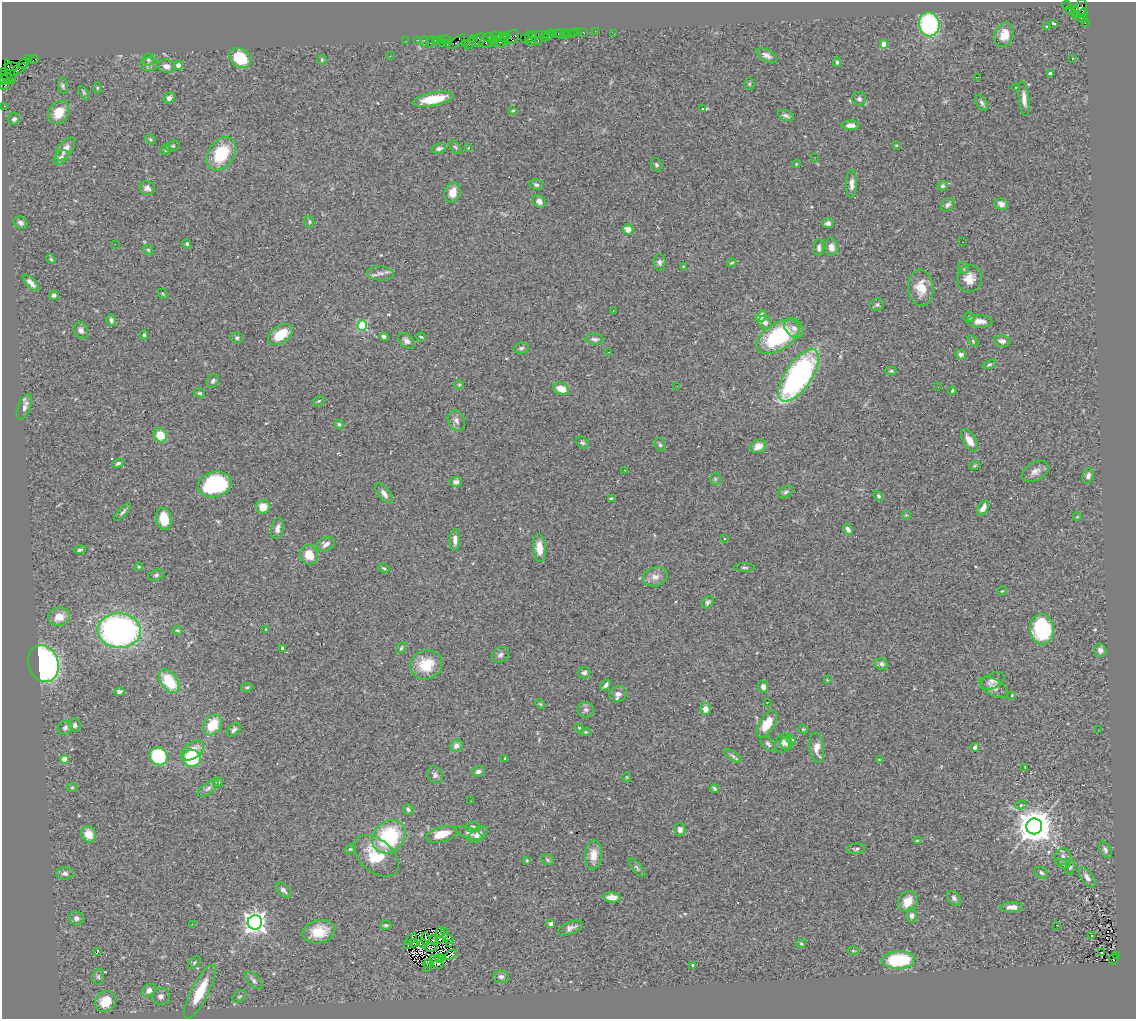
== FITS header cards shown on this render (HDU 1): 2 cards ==
NAXIS1  =                 1134
NAXIS2  =                 1017

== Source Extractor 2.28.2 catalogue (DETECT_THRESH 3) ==
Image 1134 x 1017 px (HDU 1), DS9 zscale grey, 1 PNG px = 1 image px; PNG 1138 x 1021 px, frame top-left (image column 1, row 1017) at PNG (2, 2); each listed source drawn as its Kron ellipse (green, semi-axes under 4 px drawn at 4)
Background 1.18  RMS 0.076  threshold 0.228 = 3 sigma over >= 5 px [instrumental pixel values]
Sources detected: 349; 5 with non-positive FLUX_AUTO (blend fragments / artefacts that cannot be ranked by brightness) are neither listed nor drawn; the other 344 listed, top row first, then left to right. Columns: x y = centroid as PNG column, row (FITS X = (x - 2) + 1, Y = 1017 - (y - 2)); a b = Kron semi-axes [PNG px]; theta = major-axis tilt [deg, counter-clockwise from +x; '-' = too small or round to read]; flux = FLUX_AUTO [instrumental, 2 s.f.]
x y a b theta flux
1066 5 5 3 - 390
1081 8 9 6 71 320
1075 9 4 3 - 250
1069 10 2 2 - 16
1083 13 5 4 - 200
1075 14 3 2 - 50
1082 18 5 4 - 170
1085 23 3 2 - 43
929 24 12 10 -80 560
1053 24 4 3 - 13
1046 26 3 3 - 14
595 31 4 2 - 13
574 32 3 3 - 99
578 32 2 2 - 10
583 32 3 2 - 66
554 33 3 2 - 66
559 33 5 3 - 95
538 34 3 2 - 89
546 34 3 3 - 52
565 34 5 3 - 25
614 34 2 2 - 7.4
532 35 3 3 - 65
549 35 5 3 - 90
568 35 3 3 - 34
1004 35 12 9 69 68
497 36 6 2 3 240
507 36 4 2 - 32
512 37 8 5 51 400
529 37 6 2 89 89
544 37 3 2 - 89
489 38 6 3 -11 300
524 38 2 2 - 74
474 39 4 3 - 85
505 39 5 3 - 200
418 40 2 2 - 32
435 40 2 2 - 31
440 40 3 2 - 70
445 40 6 3 -2 120
479 40 7 5 53 370
495 40 2 2 - 49
406 41 2 2 - 18
501 41 7 4 -72 520
531 41 4 3 - 80
538 41 3 2 - 130
425 42 5 3 - 130
430 42 6 2 72 130
457 42 10 4 39 130
442 43 3 2 - 25
465 43 3 2 - 100
470 43 7 3 53 150
485 43 6 5 - 270
493 43 2 2 - 32
447 44 3 2 - 49
884 44 4 4 - 100
767 55 11 5 -29 23
390 56 3 2 - 3.5
240 58 11 9 -35 180
1072 58 3 2 - 3.8
28 59 4 2 - 54
34 60 5 2 - 43
148 60 6 6 - 12
322 60 5 5 - 6.2
837 62 5 4 - 8.2
24 63 5 2 - 63
149 64 8 7 - 16
178 65 4 4 - 34
12 66 7 3 1 230
166 66 9 6 -16 28
18 69 9 3 31 300
5 72 3 2 - 50
10 72 12 4 -73 400
1050 74 4 3 - 20
6 77 7 3 -39 150
978 77 3 2 - 4.6
4 80 5 3 - 130
749 84 5 5 - 6.7
5 85 5 4 - 230
63 86 8 5 -87 10
1016 87 3 2 - 6.9
97 88 5 3 - 5.9
84 93 7 4 -59 8.6
169 98 6 5 - 18
433 99 20 6 11 140
859 99 7 6 - 15
1024 99 17 5 -84 31
982 103 9 5 -61 13
4 106 2 2 - 21
703 109 3 3 - 15
513 111 4 3 - 5.6
59 112 12 9 60 95
786 116 8 5 -21 15
14 119 6 5 - 14
850 125 9 4 0 32
151 139 6 4 -42 7.6
896 145 3 3 - 4.4
173 146 7 5 17 9.4
455 147 8 4 -48 8.4
439 148 7 5 14 17
468 148 4 2 - 3
65 149 13 7 52 39
166 150 6 4 25 8.7
221 154 18 12 56 230
815 157 2 2 - 4.4
61 158 8 6 43 20
796 164 4 3 - 4.1
656 165 7 5 -59 11
852 184 14 5 89 29
536 185 7 5 -15 13
943 186 5 4 - 9.4
147 188 8 7 - 19
452 192 10 8 75 50
539 201 7 5 -44 22
1001 204 7 5 -22 28
948 205 7 5 43 16
309 222 6 5 - 8.1
20 223 7 5 -33 16
828 223 6 5 - 15
628 229 5 5 - 49
963 242 2 2 - 3.6
115 244 2 2 - 44
187 244 5 4 - 8.6
831 247 9 6 -79 30
819 248 8 5 -89 17
148 250 6 4 -43 6.3
51 259 5 4 - 5.7
660 262 8 6 -88 15
732 263 5 3 - 6
683 267 3 2 - 3.6
963 268 6 5 - 9.3
380 273 13 7 -3 24
969 279 13 12 - 57
31 283 11 4 -45 30
921 288 18 12 -84 80
163 294 5 4 - 6.2
54 295 5 4 - 16
877 305 7 6 - 12
613 311 2 2 - 2.7
761 316 6 4 52 56
969 317 6 5 - 8.4
111 320 6 4 -83 13
980 321 12 6 -2 39
765 322 7 6 - 23
362 325 5 5 - 360
794 328 11 8 -46 30
81 330 8 7 - 23
144 335 4 3 - 6.6
280 335 14 8 34 120
384 337 4 4 - 19
421 337 5 4 - 5.6
778 337 24 13 33 460
237 338 6 5 - 10
595 339 9 5 -4 14
406 341 10 6 -40 19
973 341 6 4 -48 6.8
1002 341 8 5 -10 21
521 348 7 5 11 13
609 352 2 2 - 4.4
961 355 5 5 - 18
989 364 7 4 18 8
891 371 6 4 2 7.1
799 375 30 13 56 1400
213 381 7 6 - 14
459 385 4 4 - 5.6
677 386 2 2 - 2.6
938 387 3 2 - 4.8
561 389 8 5 -22 59
952 391 4 3 - 6.4
199 393 5 4 - 7.7
319 401 6 4 27 7.7
24 407 13 6 68 31
456 420 10 8 -67 23
339 424 5 4 - 7.6
160 435 7 6 - 94
969 440 12 6 -57 43
582 443 7 5 -42 10
660 445 7 5 -70 9.8
758 446 8 6 30 50
118 463 6 4 25 11
975 465 5 3 - 5.6
625 470 2 2 - 2.6
1035 471 14 9 29 32
1088 476 8 5 69 21
715 479 5 5 - 6.9
456 482 6 5 - 16
215 484 17 12 13 430
786 492 8 5 33 12
384 494 12 5 -53 24
878 496 5 4 - 8.3
611 499 4 3 - 11
263 507 7 6 - 66
983 508 8 5 58 30
123 512 11 4 47 11
906 515 5 5 - 5.9
1077 517 4 3 - 3.3
164 519 11 7 -79 110
277 529 10 6 79 26
848 529 6 4 -55 18
724 538 3 2 - 6.7
455 540 11 5 89 23
326 544 9 6 25 25
539 548 14 6 -85 54
80 550 6 4 8 9
309 555 10 9 - 83
139 567 4 4 - 5.9
744 567 10 3 -1 8.7
384 568 6 4 -22 6.6
156 575 8 5 15 11
655 577 12 9 16 35
1002 591 5 4 - 5.5
708 602 7 5 52 12
59 617 10 9 - 70
266 629 4 2 - 3.1
1042 629 15 12 -85 460
119 630 21 17 -3 1600
178 630 5 3 - 6.6
283 648 4 3 - 11
401 648 6 4 61 8.2
1100 650 7 6 - 18
500 655 9 7 33 17
43 664 19 15 -70 1200
881 664 6 5 - 19
426 665 16 14 21 140
584 673 6 6 - 14
827 680 3 3 - 3.5
169 681 13 8 -54 180
992 681 13 7 24 27
606 685 6 4 51 13
247 687 6 4 9 7.8
763 687 6 5 - 22
994 687 15 8 -29 28
119 692 5 4 - 15
618 694 9 7 22 23
1012 695 4 3 - 4.2
767 702 3 2 - 5.3
540 704 5 4 - 5.7
705 709 6 5 - 34
586 710 8 8 - 16
767 724 15 7 59 92
75 725 7 6 - 17
212 725 11 8 57 140
65 728 7 6 - 15
579 728 4 3 - 4.8
803 729 5 4 - 5.7
234 730 8 5 47 15
1098 730 3 2 - 5.4
586 732 5 4 - 6.1
792 740 5 4 - 16
783 743 10 7 64 28
768 744 9 5 -45 14
786 744 6 6 - 13
456 746 6 6 - 30
975 747 4 4 - 13
817 748 15 7 -83 50
193 750 13 7 37 74
158 756 9 8 - 380
733 756 10 4 -32 12
192 758 9 8 - 280
505 758 2 2 - 3.8
64 759 4 4 - 120
879 760 4 4 - 4.5
1025 768 4 3 - 4.9
478 771 6 5 - 15
435 775 9 7 -62 17
627 777 5 3 - 4.2
218 782 5 4 - 8.1
72 787 5 3 - 5.7
208 788 12 5 35 19
714 788 4 3 - 11
471 801 3 2 - 6.7
1021 805 6 4 12 11
408 809 5 5 - 13
1034 826 8 8 - 12000
473 827 7 5 2 14
680 829 6 5 - 25
469 833 14 5 -20 18
89 834 8 7 - 71
442 834 16 7 15 96
478 834 11 6 37 29
389 837 18 15 47 400
917 840 3 3 - 4.8
350 849 6 4 18 6.3
856 849 9 5 5 12
1105 850 9 5 -61 15
593 855 14 8 87 53
376 856 26 16 -40 180
1063 857 9 8 - 22
527 860 4 3 - 4.7
548 860 7 5 -20 9.1
1063 864 7 4 -27 9.4
1070 867 7 4 70 8.6
637 868 12 4 -50 13
65 873 9 6 -2 19
1041 873 7 5 -34 14
1087 877 12 6 -56 22
283 890 9 5 -44 15
612 897 8 5 -4 40
954 898 8 6 -48 16
908 901 11 9 56 66
1011 907 11 5 3 31
912 916 7 5 87 18
76 918 7 6 - 20
255 922 7 7 - 3400
192 924 3 2 - 5
551 924 3 3 - 25
386 925 5 4 - 8.8
1057 925 3 2 - 14
570 928 13 6 20 23
319 932 16 11 13 110
440 932 5 2 - 0.63
444 932 2 2 - 3.6
1092 935 3 3 - 65
425 938 6 2 87 2
411 939 6 2 44 5.8
440 939 3 3 - 2.2
450 939 4 2 - 0.9
433 940 5 2 - 5.5
414 943 4 3 - 3.7
801 943 5 4 - 6.1
423 944 5 2 - 8.9
450 944 3 2 - 5.9
408 945 3 2 - 8.1
431 947 6 3 6 8.8
853 950 6 4 1 7.7
97 952 3 2 - 30
1101 953 3 2 - 7.8
451 955 6 3 34 15
1117 955 3 2 - 140
439 958 4 2 - 6.2
442 959 3 2 - 0.077
1113 959 5 4 - 330
898 960 17 8 3 380
436 962 8 5 -47 5.7
194 963 7 4 47 7.2
428 964 5 2 - 3.1
693 965 3 3 - 16
427 967 3 2 - 6.5
98 977 8 6 77 13
501 977 8 6 -4 16
254 980 11 5 -44 16
149 990 7 6 - 29
200 992 30 8 63 180
161 996 9 8 - 23
239 996 8 5 36 10
105 1001 11 9 49 120
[5 non-positive-flux detections neither listed nor drawn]